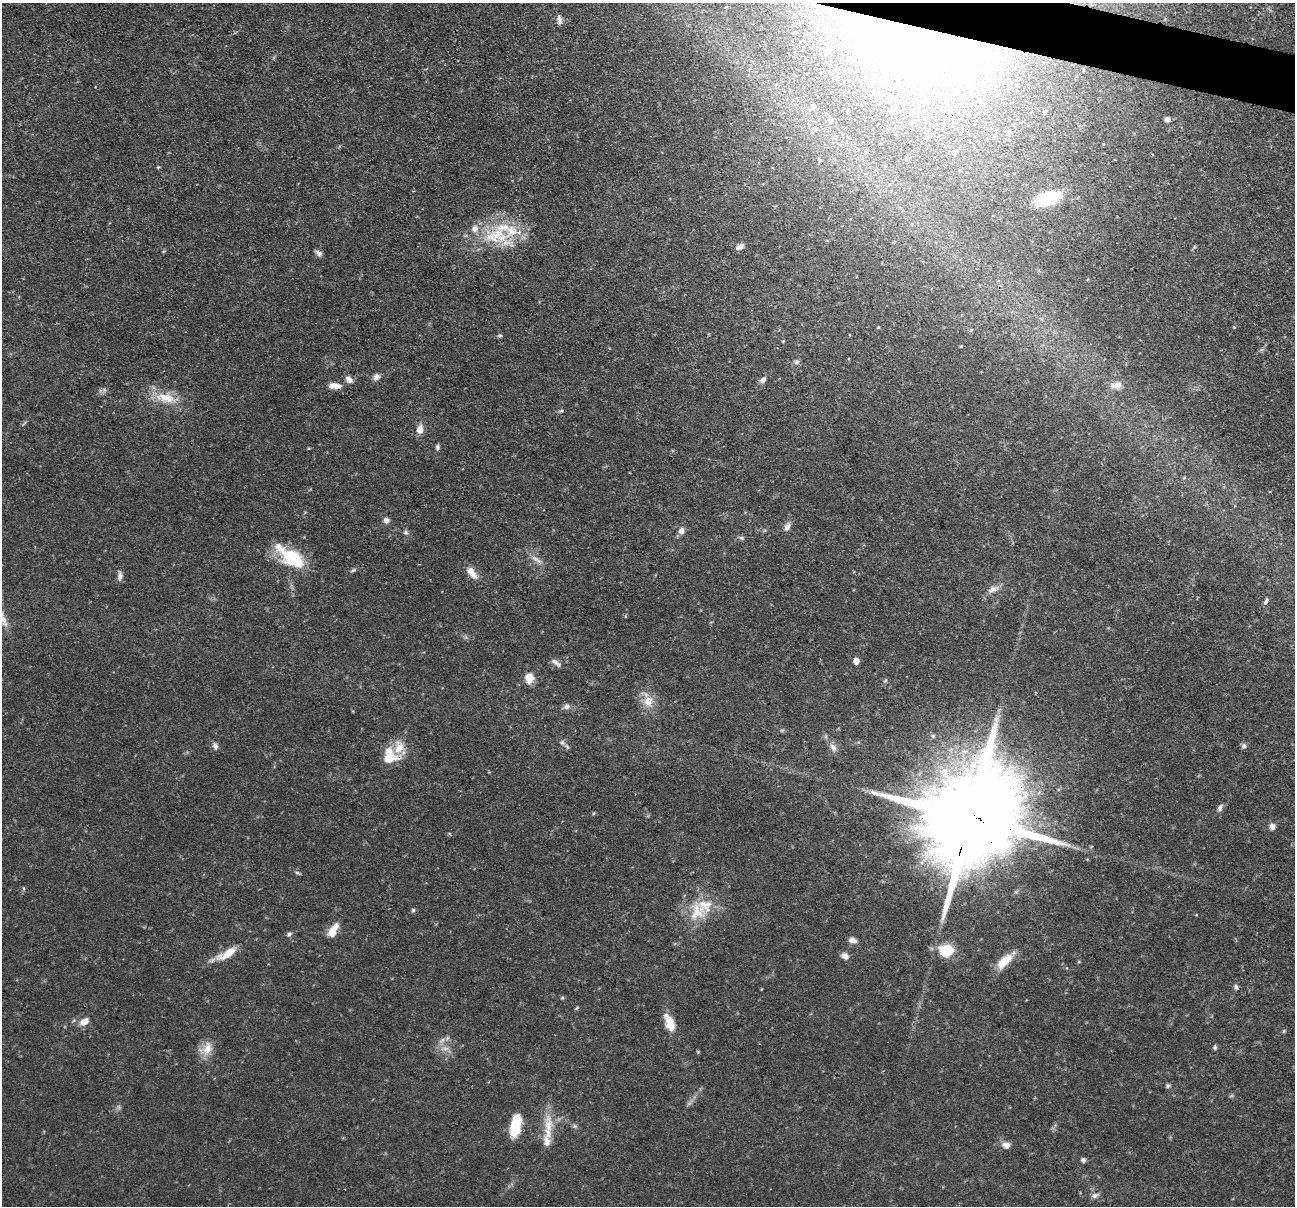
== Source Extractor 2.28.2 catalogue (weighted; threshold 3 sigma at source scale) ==
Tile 10 of 4 x 4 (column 2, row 3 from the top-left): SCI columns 1295-2587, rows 1455-2658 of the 5176 x 5193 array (HDU 1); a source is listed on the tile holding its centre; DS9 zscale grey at full resolution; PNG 1297 x 1208 px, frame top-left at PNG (2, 3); no overlay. Shown black and unused: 1% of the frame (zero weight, under 3 of 4 exposures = <1% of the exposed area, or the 3 px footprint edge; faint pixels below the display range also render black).
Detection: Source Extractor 2.28.2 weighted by HDU 2 'WHT'; one run over the whole footprint, this tile lists its part. Background 0.0635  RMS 0.0044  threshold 0.0198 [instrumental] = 3 sigma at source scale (4.5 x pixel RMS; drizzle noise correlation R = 1.50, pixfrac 1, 0.05/0.05 arcsec/px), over >= 5 px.
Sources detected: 91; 2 inside a brighter object's white glare — not listed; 9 inside a brighter listed object's ellipse — not listed separately; the other 80 listed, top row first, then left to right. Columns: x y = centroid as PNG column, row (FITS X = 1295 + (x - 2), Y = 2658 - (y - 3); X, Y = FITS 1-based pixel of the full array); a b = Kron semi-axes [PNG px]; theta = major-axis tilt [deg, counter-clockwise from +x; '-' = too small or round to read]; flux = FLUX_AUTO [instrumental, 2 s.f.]
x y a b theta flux
559 19 13 6 -76 1.8
965 47 114 46 -14 150
827 52 6 6 - 1.1
979 100 6 5 - 2.1
813 107 8 6 80 1.5
848 112 5 4 - 0.63
1045 112 5 4 - 0.72
1167 119 5 5 - 1.9
1082 126 3 3 - 0.49
956 152 5 5 - 0.88
158 167 4 3 - 0.45
1047 199 16 8 20 40
496 236 41 23 0 25
740 247 10 6 31 2
318 253 9 6 -33 1.6
1234 327 3 3 - 0.35
500 336 7 4 8 0.66
961 346 3 3 - 0.33
796 362 8 6 17 1
376 377 9 7 41 1.9
349 379 10 6 -41 2.2
762 380 9 6 40 1.8
1117 385 15 9 11 3.4
337 386 12 8 2 2.9
165 398 31 13 -11 11
561 411 6 4 18 0.65
420 429 12 9 78 3.3
437 447 8 5 86 0.99
386 520 7 7 - 1.8
787 527 12 6 62 2.1
681 531 8 7 - 2.4
406 532 6 6 - 1
741 538 7 5 -30 0.8
292 555 32 21 13 17
535 559 14 5 -37 2.2
353 570 8 4 25 0.87
472 573 18 8 -52 4.5
120 576 13 6 87 1.9
992 589 14 8 28 3
1266 601 9 5 56 1.1
856 661 8 6 90 1.9
555 662 14 5 -38 1.8
529 678 14 11 -90 4.2
648 701 16 14 78 6.1
566 706 9 8 - 1.8
562 743 8 7 - 1.4
215 746 9 6 -72 1.7
1244 746 7 6 - 1.3
833 747 13 7 -57 2.4
390 757 19 19 - 12
1220 808 10 6 68 1.5
969 820 38 23 71 13000
1272 826 7 7 - 1.9
297 873 7 3 -8 0.71
23 888 5 3 - 0.49
413 910 5 5 - 0.7
697 911 28 23 66 15
332 932 13 10 78 4.5
289 934 7 5 46 0.96
852 940 9 7 -12 2.3
946 950 15 13 1 13
227 954 28 9 31 8.1
845 956 8 7 - 2.4
1004 961 20 9 43 10
1236 987 8 5 -79 0.98
562 998 6 4 2 0.56
577 1008 5 4 - 0.53
84 1022 13 9 30 3.5
669 1022 21 10 -69 7.2
447 1038 6 4 72 0.85
1215 1047 6 4 -72 0.74
445 1048 10 5 0 1.8
207 1049 19 12 70 6
1168 1086 6 5 - 0.78
515 1126 22 10 78 13
574 1126 7 6 - 0.87
548 1129 43 10 89 9.4
1006 1145 10 8 -10 2.7
1083 1160 6 5 - 1.1
1094 1195 10 7 17 1.7
Overlapping masked pixels (flux is a lower limit): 3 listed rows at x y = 965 47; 390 757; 969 820
Isophote crosses this tile's border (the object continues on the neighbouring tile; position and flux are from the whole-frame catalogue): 1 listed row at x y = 965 47